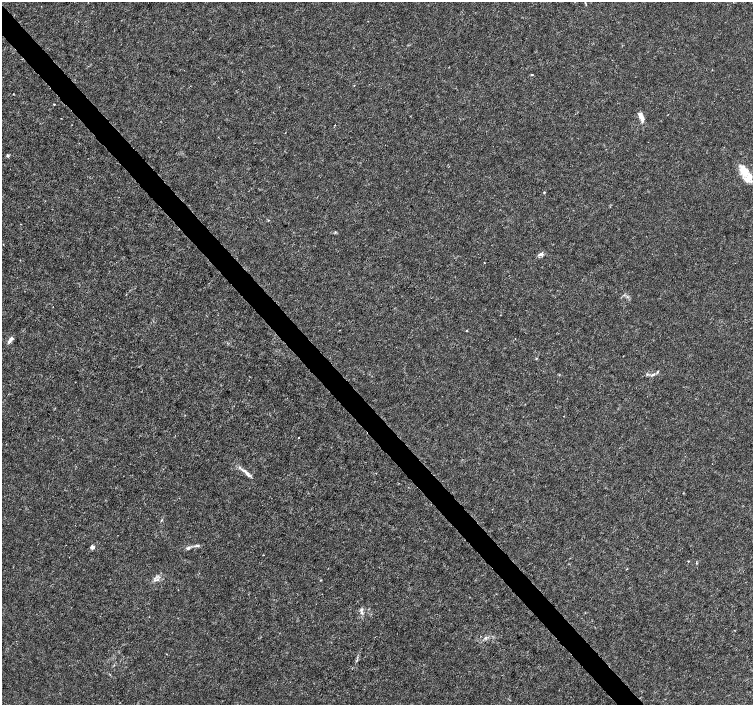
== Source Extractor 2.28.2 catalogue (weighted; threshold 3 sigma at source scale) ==
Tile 11 of 4 x 4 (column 3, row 3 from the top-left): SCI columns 3009-4510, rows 1615-3019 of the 6012 x 5974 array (HDU 1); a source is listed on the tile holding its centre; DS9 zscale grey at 2 x 2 block average (1 PNG px = mean of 2 x 2 image px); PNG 755 x 707 px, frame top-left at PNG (2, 2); no overlay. Shown black and unused: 4% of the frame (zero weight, under 3 of 4 exposures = <1% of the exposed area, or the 3 px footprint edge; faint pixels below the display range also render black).
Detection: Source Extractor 2.28.2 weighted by HDU 2 'WHT'; one run over the whole footprint, this tile lists its part. Background 8.57e-04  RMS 0.0013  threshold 0.00599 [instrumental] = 3 sigma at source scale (4.5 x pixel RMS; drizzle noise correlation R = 1.50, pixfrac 1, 0.0396/0.0396 arcsec/px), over >= 5 px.
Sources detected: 34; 6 inside a brighter listed object's ellipse — not listed separately; the other 28 listed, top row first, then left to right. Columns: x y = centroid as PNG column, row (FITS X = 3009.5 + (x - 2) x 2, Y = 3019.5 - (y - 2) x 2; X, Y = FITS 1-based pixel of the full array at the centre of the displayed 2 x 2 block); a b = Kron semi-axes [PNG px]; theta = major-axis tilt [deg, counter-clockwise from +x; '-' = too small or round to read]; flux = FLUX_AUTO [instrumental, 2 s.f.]
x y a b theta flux
585 3 3 2 - 0.19
532 75 4 2 - 0.26
54 104 2 2 - 0.83
640 115 7 4 -76 1.9
335 125 2 2 - 0.19
8 155 4 3 - 0.44
745 171 16 8 -46 3.8
544 192 3 2 - 0.24
268 220 2 2 - 0.16
335 232 3 3 - 0.27
541 254 5 4 - 0.91
340 330 2 2 - 0.12
466 330 2 2 - 0.3
10 340 9 4 50 1.4
536 358 3 2 - 0.21
647 374 3 3 - 0.32
653 374 7 4 27 0.73
564 416 2 2 - 0.19
299 437 2 2 - 0.23
239 467 3 2 - 0.3
247 473 7 4 -48 1.1
195 546 3 3 - 0.38
92 547 2 2 - 3.6
188 548 6 4 29 0.72
688 561 2 2 - 0.2
155 580 4 2 - 0.47
321 580 3 2 - 0.18
361 610 7 4 89 0.87
Diffuse or blended objects may show on this block-average render without a row.